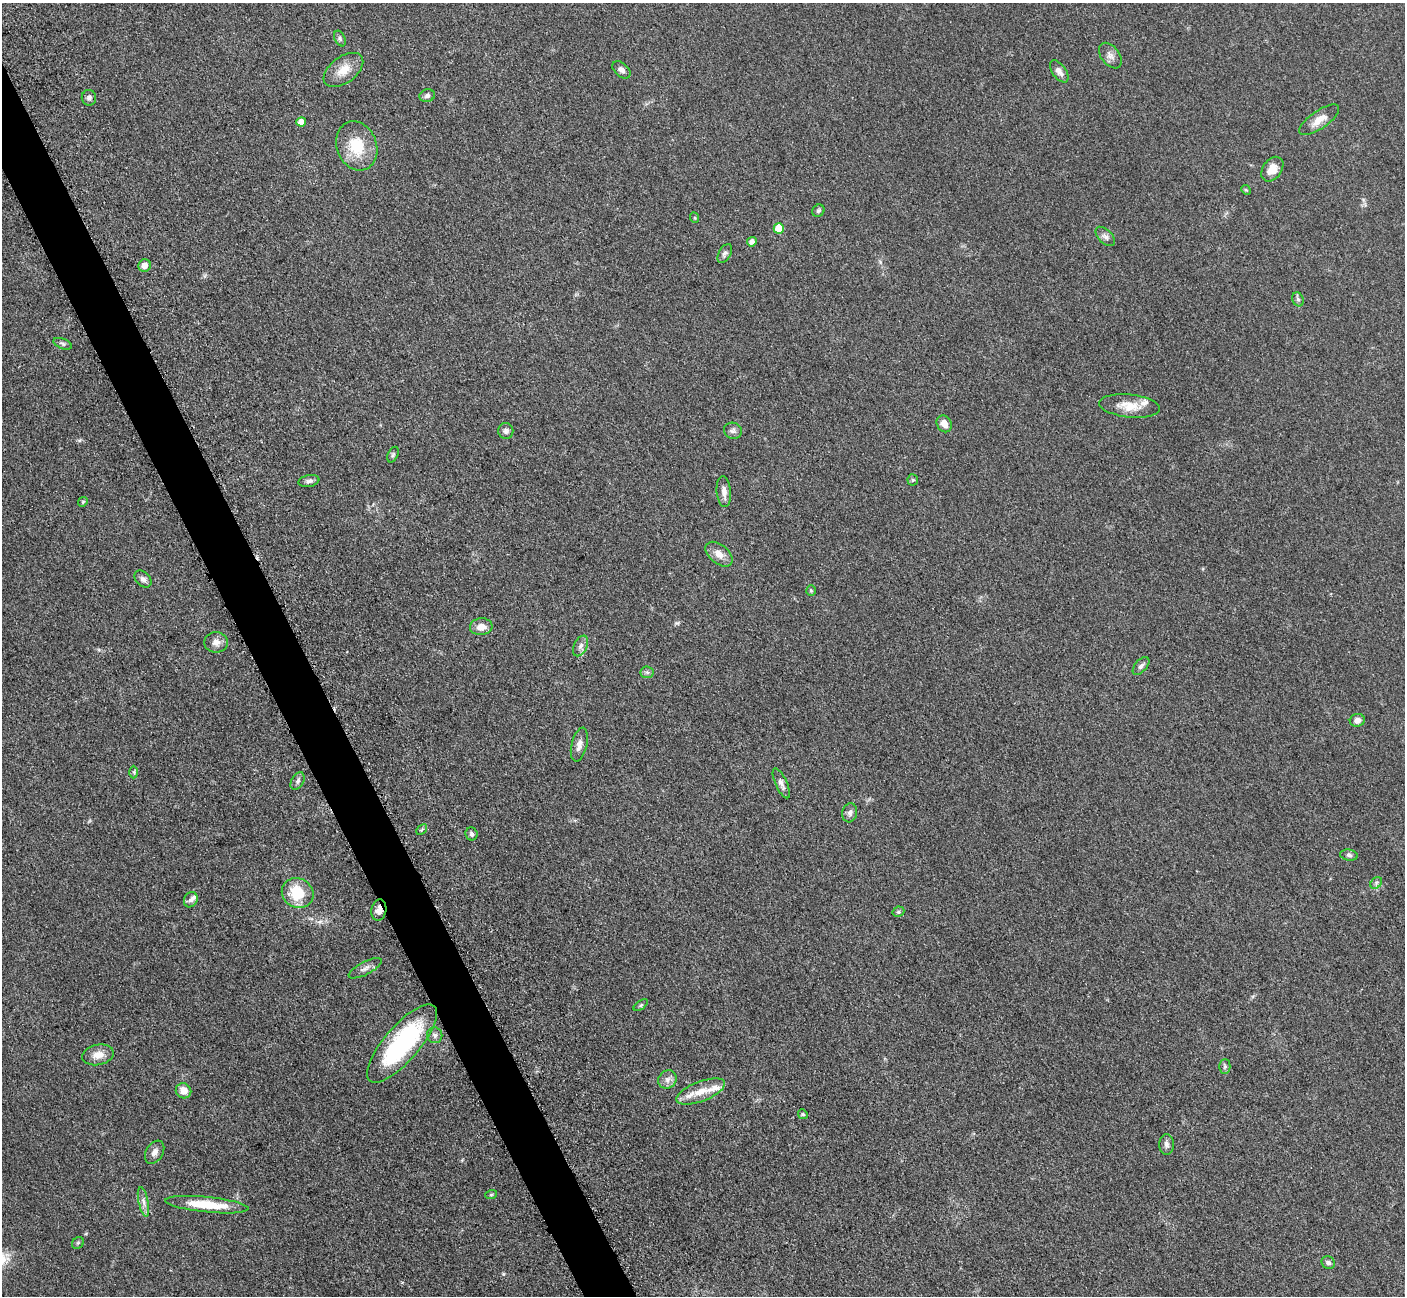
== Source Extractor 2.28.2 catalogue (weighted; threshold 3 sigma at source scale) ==
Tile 11 of 4 x 4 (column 3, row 3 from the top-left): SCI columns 2827-4229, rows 1591-2884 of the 5699 x 5661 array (HDU 1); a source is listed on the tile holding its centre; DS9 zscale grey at full resolution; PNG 1407 x 1298 px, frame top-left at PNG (2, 3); each listed source drawn as its Kron ellipse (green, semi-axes under 4 px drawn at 4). Shown black and unused: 3% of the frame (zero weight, under 3 of 5 exposures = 4% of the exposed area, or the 3 px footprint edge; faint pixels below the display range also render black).
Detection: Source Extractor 2.28.2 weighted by HDU 2 'WHT'; one run over the whole footprint, this tile lists its part. Background 0.0527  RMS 0.0057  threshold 0.0254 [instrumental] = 3 sigma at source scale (4.5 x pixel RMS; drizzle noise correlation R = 1.50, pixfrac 1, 0.05/0.05 arcsec/px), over >= 5 px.
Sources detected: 72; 3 inside a brighter listed object's ellipse — not listed separately; the other 69 listed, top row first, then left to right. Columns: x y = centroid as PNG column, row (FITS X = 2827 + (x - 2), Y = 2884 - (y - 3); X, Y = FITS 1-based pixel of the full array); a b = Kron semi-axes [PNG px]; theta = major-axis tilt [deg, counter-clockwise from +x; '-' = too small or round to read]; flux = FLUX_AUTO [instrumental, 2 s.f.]
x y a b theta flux
340 38 8 5 -64 1.2
1110 56 14 9 -52 3.3
343 70 22 13 37 8.5
622 70 10 6 -42 2.1
1059 71 13 6 -54 3.1
427 96 8 6 16 1.6
89 98 8 7 - 1.9
1319 120 23 9 35 6.5
301 122 5 4 - 5.3
357 146 25 20 -69 19
1272 169 13 9 54 6.2
1246 190 5 4 - 0.59
818 211 6 5 - 1.1
695 218 5 3 - 0.56
779 228 5 5 - 14
1105 236 12 7 -44 2.2
752 242 5 4 - 2.8
725 253 10 6 59 1.7
145 265 6 6 - 3.3
1298 299 7 5 -67 1.2
63 344 10 5 -22 1.4
1130 406 30 11 -6 10
944 424 9 7 -60 4.4
506 431 8 7 - 1.7
733 431 9 8 - 1.9
393 455 8 5 63 1.1
913 480 5 5 - 0.92
309 481 10 6 10 1.9
724 492 15 7 -85 3.2
83 502 5 4 - 0.66
719 554 16 9 -40 5
143 579 10 7 -44 2.1
811 590 5 4 - 0.64
481 627 11 8 6 4.8
216 642 11 10 - 3.7
581 646 11 6 64 2.3
1141 666 10 6 48 1.7
647 672 6 6 - 1.3
1357 720 7 6 - 2.9
579 745 17 7 76 3.6
134 772 6 4 -89 0.92
298 781 9 6 61 1.7
781 783 16 6 -65 2.5
850 813 9 7 75 2.1
422 830 6 4 44 0.86
472 834 6 6 - 1.2
1349 855 9 5 -8 1.5
1376 883 6 5 - 1.1
298 893 16 14 -29 20
191 900 8 6 62 1.7
379 910 11 7 79 3.9
898 912 6 5 - 0.98
365 968 18 6 27 2.9
641 1005 8 4 36 0.94
435 1035 8 7 - 1.8
402 1044 49 17 49 74
98 1055 16 10 12 5.9
1225 1067 7 5 90 1.3
667 1079 10 8 48 3.1
183 1091 8 7 - 5.5
701 1091 26 10 21 10
803 1114 5 4 - 0.73
1166 1144 10 7 -89 2
155 1152 12 8 58 3.2
491 1195 6 4 19 0.8
143 1202 15 5 -78 2.8
207 1205 42 7 -6 18
78 1243 6 5 - 0.87
1328 1263 7 6 - 2
Overlapping masked pixels (flux is a lower limit): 1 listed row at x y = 379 910